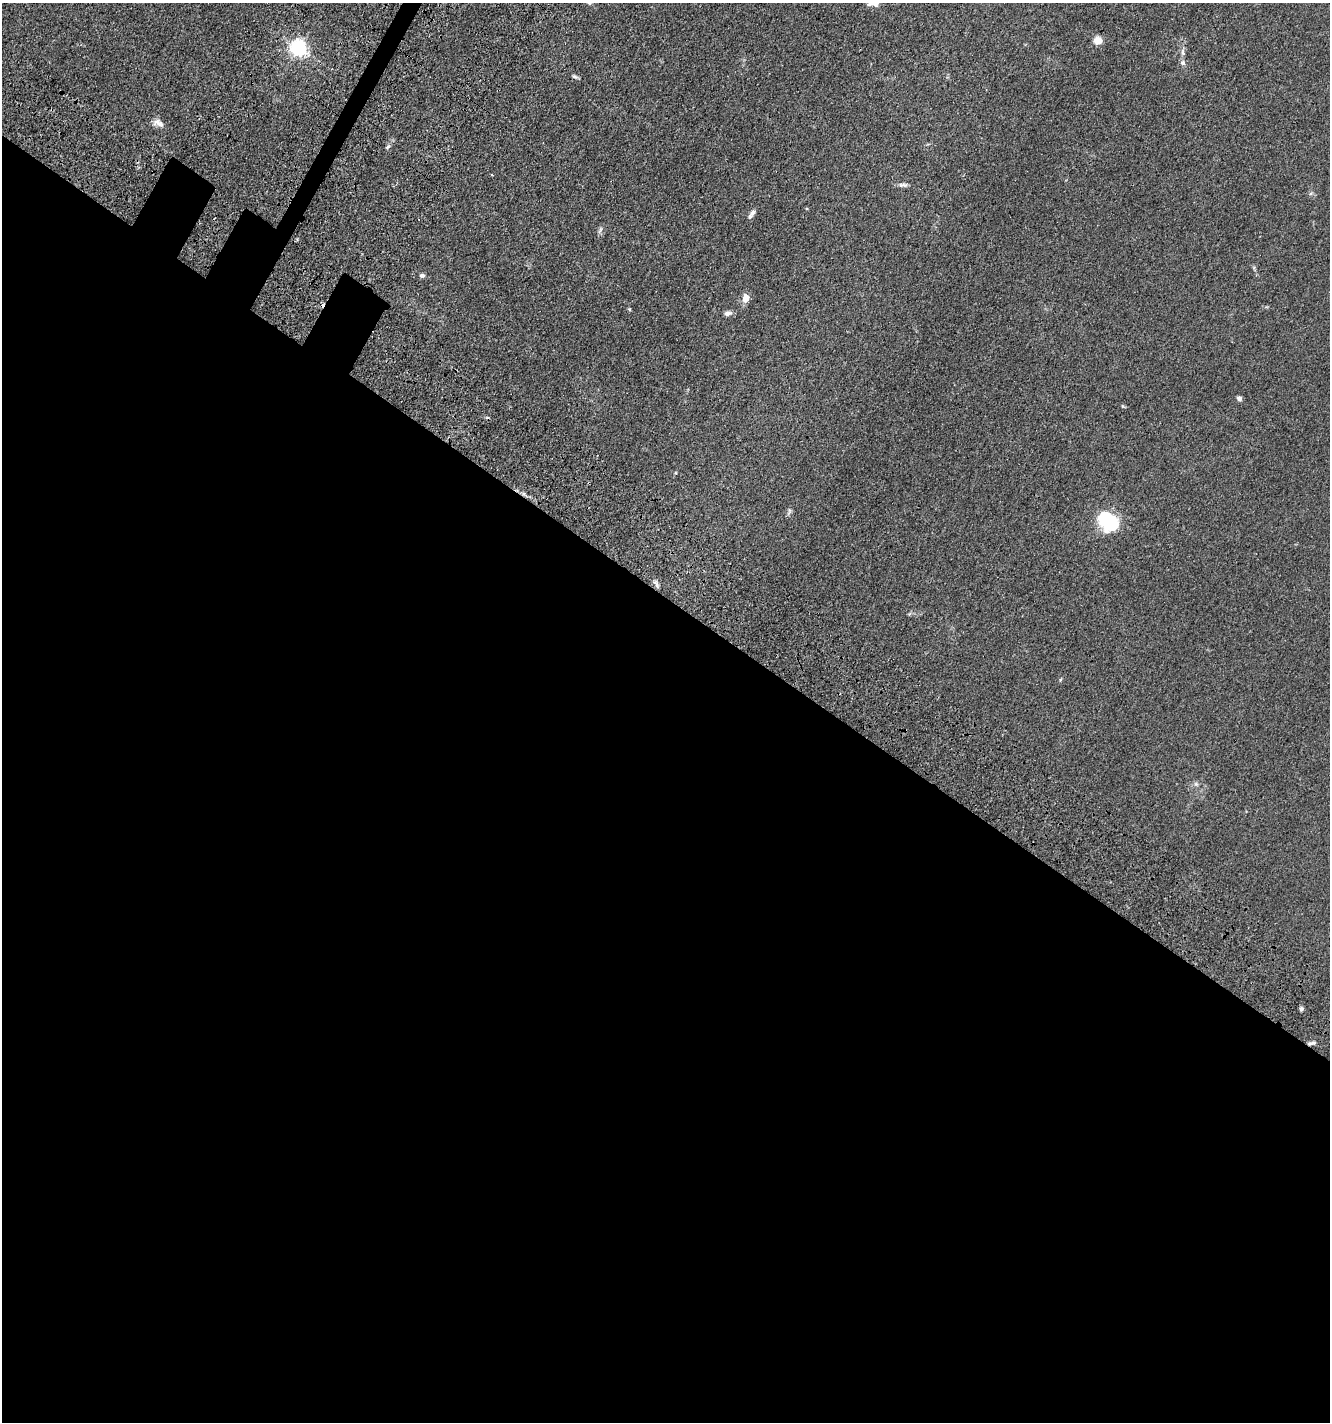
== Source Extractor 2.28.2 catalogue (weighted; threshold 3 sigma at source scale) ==
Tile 14 of 4 x 4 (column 2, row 4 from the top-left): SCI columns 1818-3145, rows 210-1629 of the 6106 x 6096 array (HDU 1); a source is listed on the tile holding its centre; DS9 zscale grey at full resolution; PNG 1332 x 1424 px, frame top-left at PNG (2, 3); no overlay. Shown black and unused: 59% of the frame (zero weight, under 3 of 4 exposures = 11% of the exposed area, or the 3 px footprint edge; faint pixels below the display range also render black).
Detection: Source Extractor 2.28.2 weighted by HDU 2 'WHT'; one run over the whole footprint, this tile lists its part. Background 0.0444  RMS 0.0053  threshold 0.0239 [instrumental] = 3 sigma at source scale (4.5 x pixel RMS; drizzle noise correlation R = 1.50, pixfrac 1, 0.05/0.05 arcsec/px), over >= 5 px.
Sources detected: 26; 2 cosmic-ray / hot-pixel residue — not listed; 2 inside a brighter listed object's ellipse — not listed separately; the other 22 listed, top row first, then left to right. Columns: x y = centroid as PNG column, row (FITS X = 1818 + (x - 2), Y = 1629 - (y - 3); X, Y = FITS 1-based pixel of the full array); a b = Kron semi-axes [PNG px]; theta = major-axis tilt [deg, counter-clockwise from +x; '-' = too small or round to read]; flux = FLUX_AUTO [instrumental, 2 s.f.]
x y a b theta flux
874 3 14 7 1 3.2
1098 41 7 7 - 6.1
298 48 6 6 - 180
1183 52 11 4 -85 1.6
575 76 7 5 -22 1
158 123 17 9 -24 3.2
388 147 7 5 24 0.82
902 185 12 5 -8 1.7
753 212 9 5 34 1.4
600 230 11 3 60 1.1
422 275 7 5 -1 1.2
746 298 9 7 79 4.7
727 313 9 6 9 1.9
1239 398 4 4 - 3.1
1122 406 6 4 -89 0.53
789 511 10 4 -90 1.1
1108 521 22 15 -37 36
657 585 7 4 -71 1.2
1060 680 6 3 71 0.5
1196 784 7 4 -18 0.91
1301 1009 5 5 - 1.1
1312 1043 10 4 13 1.3
Overlapping masked pixels (flux is a lower limit): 1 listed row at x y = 1312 1043
Isophote crosses this tile's border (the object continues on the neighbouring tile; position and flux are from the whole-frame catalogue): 1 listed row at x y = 874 3